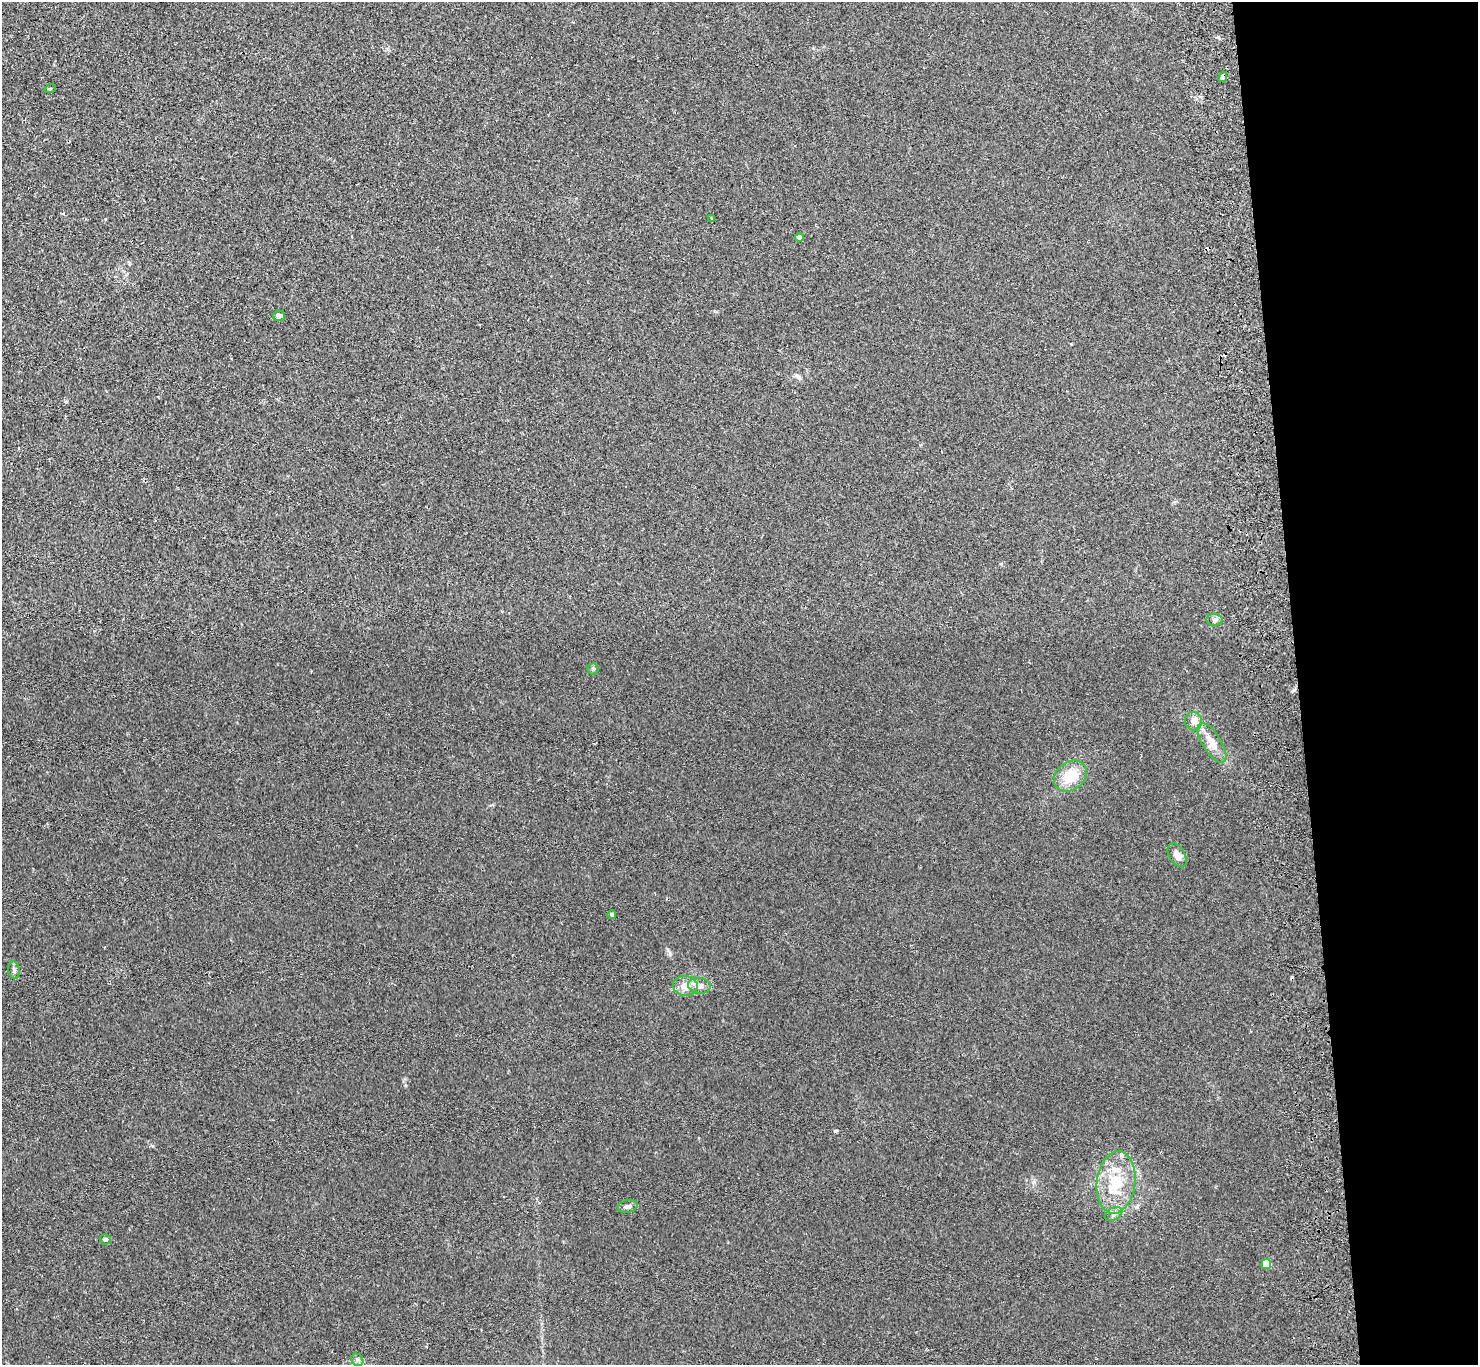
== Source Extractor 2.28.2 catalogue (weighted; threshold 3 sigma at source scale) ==
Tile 6 of 3 x 3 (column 3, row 2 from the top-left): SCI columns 3009-4484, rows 1500-2862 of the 4541 x 4420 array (HDU 1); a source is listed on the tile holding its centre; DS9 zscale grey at full resolution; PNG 1480 x 1367 px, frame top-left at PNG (2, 2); each listed source drawn as its Kron ellipse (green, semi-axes under 4 px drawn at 4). Shown black and unused: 12% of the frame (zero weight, under 2 of 3 exposures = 3% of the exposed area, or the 3 px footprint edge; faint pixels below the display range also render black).
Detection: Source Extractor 2.28.2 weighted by HDU 2 'WHT'; one run over the whole footprint, this tile lists its part. Background 0.0274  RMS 0.0066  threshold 0.0298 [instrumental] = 3 sigma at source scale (4.5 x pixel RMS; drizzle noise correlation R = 1.50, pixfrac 1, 0.05/0.05 arcsec/px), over >= 5 px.
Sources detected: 24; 1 cosmic-ray / hot-pixel residue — neither listed nor drawn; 2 inside a brighter listed object's ellipse — not listed separately; the other 21 listed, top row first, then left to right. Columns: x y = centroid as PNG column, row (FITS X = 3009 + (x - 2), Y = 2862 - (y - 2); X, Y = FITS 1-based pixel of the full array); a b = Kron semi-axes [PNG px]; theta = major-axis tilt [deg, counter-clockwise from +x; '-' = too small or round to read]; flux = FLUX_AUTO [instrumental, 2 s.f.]
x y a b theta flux
1223 77 5 3 - 8
50 89 6 3 19 0.75
712 218 4 3 - 0.54
799 237 4 4 - 2.7
279 316 6 5 - 1.9
1214 620 8 6 0 1.7
593 669 5 5 - 1.2
1193 721 9 8 - 4.2
1212 743 22 9 -58 9.2
1070 776 18 14 37 17
1177 855 13 8 -58 4.9
612 914 4 4 - 1.8
14 970 9 5 -81 1.6
685 986 12 10 -5 7.5
699 986 11 8 -4 4.5
1116 1182 31 19 82 25
628 1206 10 6 13 2.1
1114 1214 9 6 27 2.4
105 1239 5 5 - 1.1
1266 1264 5 5 - 17
357 1360 6 5 - 1.7
Overlapping masked pixels (flux is a lower limit): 1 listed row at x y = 1223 77
Unlisted compact peaks at least as high as the median listed source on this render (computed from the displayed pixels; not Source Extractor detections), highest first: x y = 835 1131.